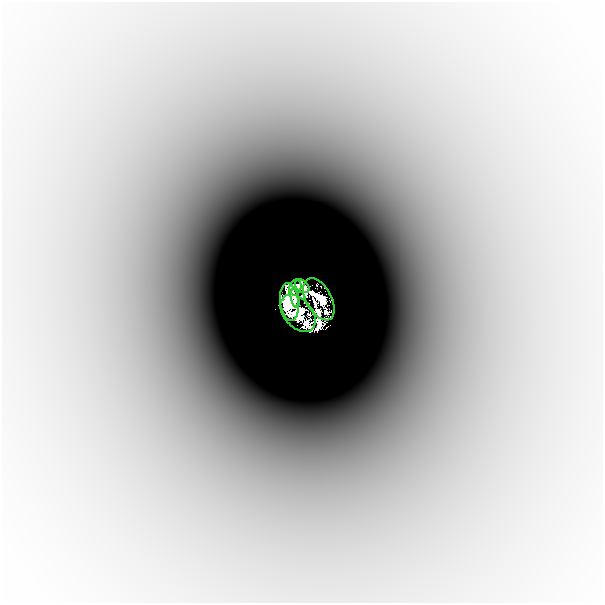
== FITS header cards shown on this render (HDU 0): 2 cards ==
NAXIS1  =                  601
NAXIS2  =                  601

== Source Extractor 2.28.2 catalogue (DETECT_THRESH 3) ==
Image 601 x 601 px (HDU 0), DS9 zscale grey, 1 PNG px = 1 image px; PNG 605 x 605 px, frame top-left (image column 1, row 601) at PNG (2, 2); each listed source drawn as its Kron ellipse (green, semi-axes under 4 px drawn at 4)
Background -3.44e-04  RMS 5.8e-05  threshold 1.73e-04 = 3 sigma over >= 5 px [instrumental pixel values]
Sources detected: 8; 2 with non-positive FLUX_AUTO (blend fragments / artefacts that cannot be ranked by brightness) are neither listed nor drawn; the other 6 listed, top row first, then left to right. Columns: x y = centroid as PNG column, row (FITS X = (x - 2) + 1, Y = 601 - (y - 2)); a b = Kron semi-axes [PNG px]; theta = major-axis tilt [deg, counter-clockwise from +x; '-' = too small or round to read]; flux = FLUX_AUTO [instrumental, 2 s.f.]
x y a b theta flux
302 286 8 5 -42 2.6
295 288 8 6 69 1.3
295 298 9 4 -77 0.65
319 299 23 13 -61 1.4
289 302 19 9 -84 6.1
298 313 21 14 -50 1.3
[2 non-positive-flux detections neither listed nor drawn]